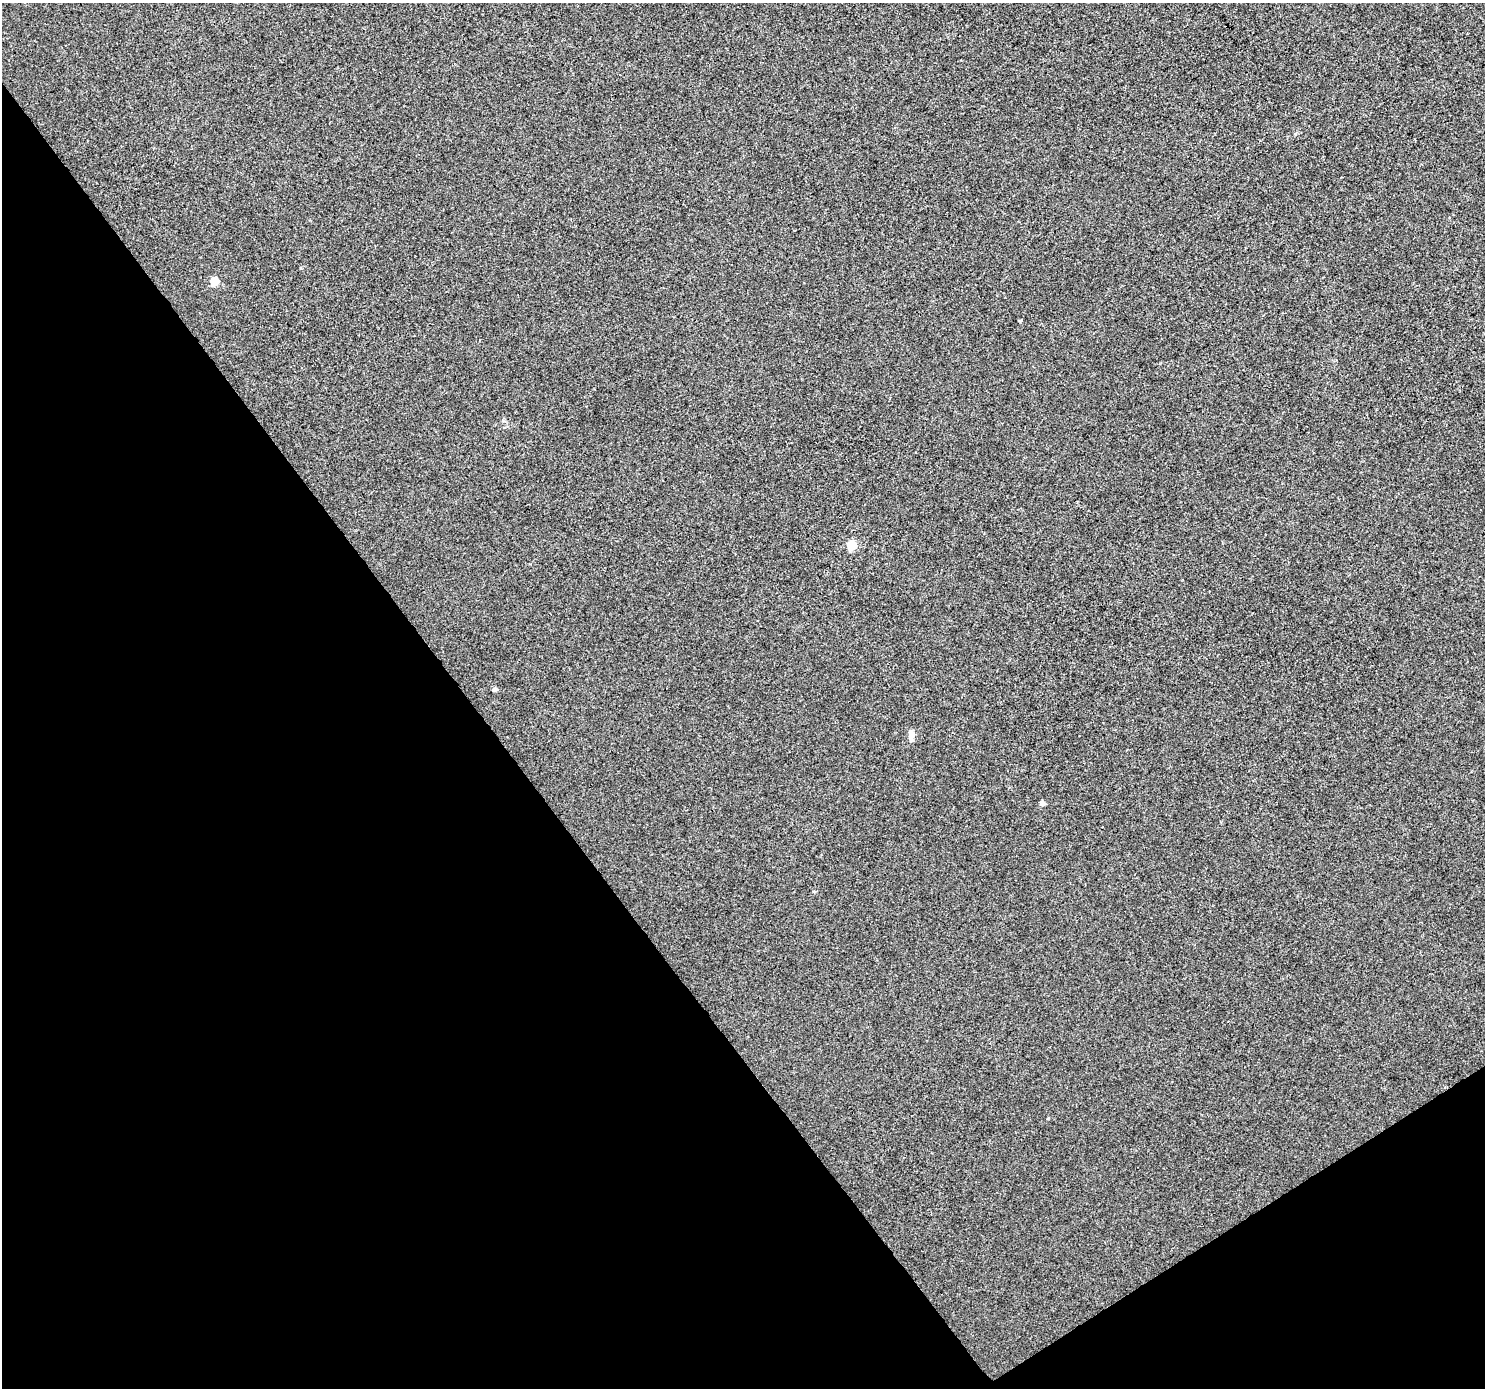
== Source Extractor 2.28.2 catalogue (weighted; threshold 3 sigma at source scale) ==
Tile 14 of 4 x 4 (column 2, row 4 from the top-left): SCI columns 1488-2970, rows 189-1574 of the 5936 x 5861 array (HDU 1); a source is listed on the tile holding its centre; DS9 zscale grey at full resolution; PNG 1487 x 1390 px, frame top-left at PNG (2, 3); no overlay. Shown black and unused: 35% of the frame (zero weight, under 3 of 4 exposures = <1% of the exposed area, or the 3 px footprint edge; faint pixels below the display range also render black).
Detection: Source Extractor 2.28.2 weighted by HDU 2 'WHT'; one run over the whole footprint, this tile lists its part. Background 3.25e-04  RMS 0.0036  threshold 0.0161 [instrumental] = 3 sigma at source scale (4.5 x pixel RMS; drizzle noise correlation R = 1.50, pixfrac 1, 0.0396/0.0396 arcsec/px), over >= 5 px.
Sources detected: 6; all 6 listed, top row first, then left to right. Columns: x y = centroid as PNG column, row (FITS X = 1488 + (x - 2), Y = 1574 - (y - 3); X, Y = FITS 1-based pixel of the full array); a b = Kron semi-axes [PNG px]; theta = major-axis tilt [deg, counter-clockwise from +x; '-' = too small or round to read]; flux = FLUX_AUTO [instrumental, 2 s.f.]
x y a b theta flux
214 281 5 5 - 7.7
852 545 5 5 - 12
495 689 5 4 - 1.1
911 735 14 6 -86 2
1042 803 5 4 - 2.1
814 891 5 3 - 0.33